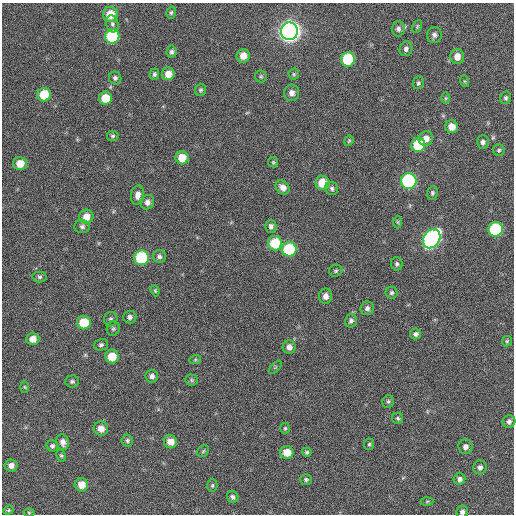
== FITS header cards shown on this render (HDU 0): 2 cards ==
NAXIS1  =                  512 / Axis length
NAXIS2  =                  512 / Axis length

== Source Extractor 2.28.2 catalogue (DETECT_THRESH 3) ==
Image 512 x 512 px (HDU 0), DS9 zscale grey, 1 PNG px = 1 image px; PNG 516 x 516 px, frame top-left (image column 1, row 512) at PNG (2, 3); each listed source drawn as its Kron ellipse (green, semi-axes under 4 px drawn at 4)
Background 374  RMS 19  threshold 56.3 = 3 sigma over >= 5 px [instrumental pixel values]
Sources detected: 103; all 103 listed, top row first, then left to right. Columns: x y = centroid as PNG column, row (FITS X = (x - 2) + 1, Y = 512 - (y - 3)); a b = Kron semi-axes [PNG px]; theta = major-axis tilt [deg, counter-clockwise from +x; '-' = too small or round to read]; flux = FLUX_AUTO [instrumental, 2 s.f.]
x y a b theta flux
171 13 6 4 73 2100
110 14 7 7 - 22000
112 24 8 6 -72 3900
417 27 7 3 64 1500
398 29 7 6 - 4400
289 31 8 8 - 900000
434 35 8 7 - 4400
112 36 7 7 - 75000
406 49 7 6 - 4100
171 52 6 5 - 3400
243 56 7 6 - 12000
457 57 7 7 - 10000
348 59 7 7 - 71000
154 74 6 4 75 2500
168 74 6 6 - 12000
294 74 5 5 - 2000
261 76 6 6 - 2000
115 78 6 6 - 3300
464 81 6 4 -71 1500
418 83 6 5 - 2400
200 90 6 5 - 2200
292 93 8 7 - 6500
44 95 7 6 - 38000
105 98 6 6 - 23000
446 98 6 4 89 1500
506 98 6 5 - 2700
452 127 6 6 - 13000
113 136 6 5 - 2200
426 139 7 7 - 9000
349 141 5 4 - 1800
483 142 7 6 - 3900
418 145 7 7 - 43000
499 150 6 5 - 2200
182 158 6 6 - 20000
273 162 5 5 - 1700
20 164 7 6 - 15000
409 181 8 7 - 190000
322 183 7 7 - 24000
283 187 8 6 -45 8600
332 188 7 6 - 3200
432 193 7 5 81 2600
138 195 10 6 79 7500
147 202 7 6 - 5900
86 217 7 7 - 14000
397 222 6 4 -89 1700
271 226 6 5 - 3700
82 227 8 6 -2 3800
495 229 7 7 - 100000
432 239 10 8 55 330000
275 243 7 7 - 42000
289 249 7 7 - 79000
159 256 6 6 - 3600
142 258 7 7 - 98000
397 264 6 6 - 2800
336 271 7 6 - 2400
40 277 7 5 1 2700
155 291 6 4 -68 1700
391 293 6 5 - 2800
325 296 7 6 - 7000
367 308 7 6 - 3800
130 317 6 6 - 3900
111 319 7 6 - 2900
351 321 7 6 - 3700
84 323 7 6 - 37000
113 329 7 6 - 2600
415 334 6 5 - 3800
33 339 6 6 - 11000
507 341 5 5 - 1900
101 345 7 6 - 2900
289 347 6 6 - 6700
112 357 7 7 - 25000
195 360 6 4 19 1600
275 367 8 3 45 1400
152 376 6 6 - 4900
191 380 6 5 - 2200
72 381 7 6 - 3000
25 387 6 4 -88 1600
388 401 6 5 - 2500
398 418 6 5 - 2200
509 421 6 6 - 3700
285 428 5 4 - 1900
101 429 7 7 - 9700
127 441 6 6 - 2700
63 442 8 6 -79 6700
170 442 6 6 - 13000
369 444 6 5 - 2000
52 446 6 5 - 2600
465 447 7 7 - 5200
203 451 6 5 - 2200
287 452 6 6 - 18000
307 452 4 4 - 2200
61 456 6 4 -62 1900
11 465 6 6 - 7100
480 467 7 6 - 4200
459 479 6 5 - 4600
306 480 6 5 - 2400
81 485 7 6 - 16000
212 485 6 5 - 2100
233 497 6 5 - 3300
427 501 6 4 3 1900
8 510 5 4 - 1700
29 512 5 3 - 1300
462 512 6 5 - 3800
At the frame edge (FLAGS 8, measured only in part): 1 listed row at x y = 462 512